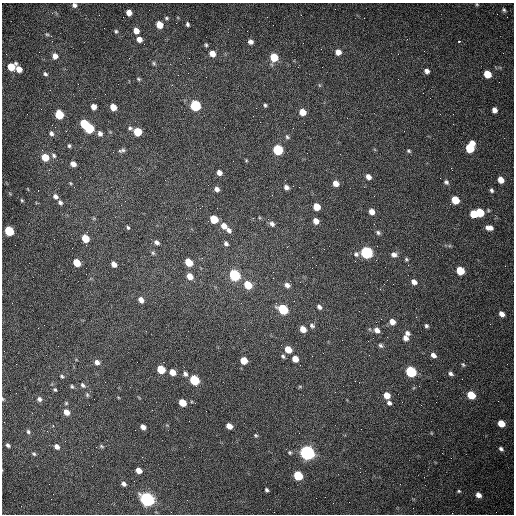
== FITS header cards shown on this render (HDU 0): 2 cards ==
NAXIS1  =                  512 /fastest changing axis
NAXIS2  =                  512 /next to fastest changing axis

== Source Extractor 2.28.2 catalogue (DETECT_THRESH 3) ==
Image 512 x 512 px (HDU 0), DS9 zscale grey, 1 PNG px = 1 image px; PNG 516 x 516 px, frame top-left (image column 1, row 512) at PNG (2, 3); no overlay
Background 1500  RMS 23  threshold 68.3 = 3 sigma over >= 5 px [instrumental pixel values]
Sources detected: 161; all 161 listed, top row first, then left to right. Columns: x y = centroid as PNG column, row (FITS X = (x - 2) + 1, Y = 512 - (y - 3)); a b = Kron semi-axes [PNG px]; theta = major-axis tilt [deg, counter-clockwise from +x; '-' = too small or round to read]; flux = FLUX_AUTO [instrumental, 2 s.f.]
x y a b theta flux
477 4 5 4 - 1600
74 5 5 5 - 4700
504 10 5 4 - 2400
129 13 5 5 - 11000
166 18 5 4 - 2300
188 24 5 4 - 2900
159 25 6 5 - 22000
116 31 5 4 - 2300
136 31 6 5 - 13000
47 34 5 4 - 1900
51 36 3 3 - 1700
139 39 5 5 - 9800
459 41 3 3 - 6100
250 42 5 5 - 6100
206 45 5 4 - 2300
338 52 6 5 - 12000
212 53 7 6 - 13000
55 56 6 6 - 9500
274 57 6 6 - 40000
154 63 6 5 - 2700
11 67 6 6 - 35000
19 69 6 5 - 15000
427 71 5 5 - 6500
45 74 5 4 - 3300
487 74 6 5 - 33000
138 79 5 4 - 2100
319 85 6 4 -71 1700
105 94 2 2 - 730
195 105 6 6 - 150000
265 105 4 3 - 2400
94 107 5 5 - 10000
113 107 5 5 - 21000
494 110 5 4 - 8300
302 112 6 5 - 20000
59 114 6 5 - 66000
84 123 6 5 - 45000
89 128 6 5 - 110000
130 128 7 6 - 3600
293 128 2 2 - 650
404 131 2 2 - 590
137 132 6 5 - 49000
51 133 6 6 - 4400
100 133 7 6 - 6300
287 137 7 5 -46 2700
69 146 5 4 - 2500
470 147 9 6 68 70000
122 150 10 5 13 3900
278 150 6 6 - 110000
409 151 5 5 - 2300
54 155 7 6 - 3900
45 157 6 5 - 33000
246 160 5 4 - 1600
73 164 5 5 - 9600
219 173 5 5 - 8000
368 177 5 5 - 8800
501 180 6 5 - 16000
446 182 7 5 -46 3700
70 183 4 4 - 1600
336 183 6 5 - 12000
286 187 6 5 - 5600
299 187 2 2 - 1000
217 189 6 5 - 5500
491 190 6 4 -57 3100
55 196 6 5 - 6100
22 200 4 3 - 1700
455 200 6 5 - 39000
60 202 6 5 - 3900
317 207 6 5 - 25000
372 212 5 5 - 11000
480 212 6 5 - 50000
474 214 6 5 - 40000
214 219 6 5 - 42000
316 221 6 5 - 11000
272 224 8 6 -32 5100
224 226 7 6 - 12000
128 228 5 4 - 2100
489 228 8 5 -6 9300
229 230 7 5 -44 5500
9 231 6 5 - 100000
378 232 6 5 - 3300
85 238 6 5 - 37000
157 242 6 5 - 5100
226 243 5 4 - 4000
366 252 6 6 - 280000
153 253 6 5 - 2200
356 254 7 7 - 4500
394 255 7 6 - 6500
406 259 5 4 - 2100
189 262 6 5 - 41000
77 263 6 5 - 32000
114 264 5 4 - 11000
312 268 2 2 - 670
460 271 6 5 - 44000
235 275 6 5 - 200000
190 276 6 5 - 16000
273 278 2 2 - 730
414 282 6 5 - 8300
248 285 6 5 - 50000
287 285 7 5 -34 7300
141 300 6 5 - 8400
276 303 3 3 - 1600
319 307 6 4 -46 4700
283 309 7 5 -37 110000
502 314 5 4 - 8000
381 319 2 2 - 860
392 322 6 5 - 12000
312 326 8 6 -35 4200
426 326 5 4 - 2900
303 329 6 5 - 16000
377 330 7 6 - 9000
407 333 6 5 - 4800
405 338 7 6 - 7600
381 345 6 5 - 3300
288 349 6 5 - 26000
433 355 6 4 -40 6800
283 356 6 5 - 3100
295 359 6 5 - 16000
243 361 6 5 - 21000
97 362 6 6 - 7300
463 364 6 4 -62 2100
161 369 6 5 - 49000
172 372 6 5 - 16000
411 372 6 5 - 170000
185 374 6 5 - 4300
451 374 5 4 - 3900
61 376 5 4 - 2500
194 380 6 5 - 100000
83 385 7 5 -45 3700
300 386 6 4 0 1700
72 387 6 4 -72 2500
55 390 5 5 - 2100
87 395 6 5 - 2400
387 395 6 5 - 20000
471 395 6 5 - 49000
3 399 4 4 - 1500
39 399 6 6 - 4700
66 403 5 5 - 1900
182 403 6 5 - 28000
389 403 6 5 - 4200
66 412 6 5 - 13000
189 421 2 2 - 650
501 423 6 5 - 26000
229 426 5 5 - 13000
143 427 5 4 - 8400
28 432 6 5 - 3200
256 435 5 4 - 2100
8 445 5 4 - 3900
101 446 7 4 -28 2200
57 447 6 4 -48 8000
501 449 6 4 -47 3900
290 452 5 5 - 2400
307 453 6 6 - 720000
34 454 6 4 -18 2500
139 470 5 4 - 13000
298 476 6 5 - 92000
124 484 6 5 - 4700
266 490 4 3 - 3100
459 491 5 4 - 1900
478 495 6 5 - 8900
316 498 2 2 - 3400
147 499 7 5 -40 590000
At the frame edge (FLAGS 8, measured only in part): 3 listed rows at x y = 477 4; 74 5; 3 399